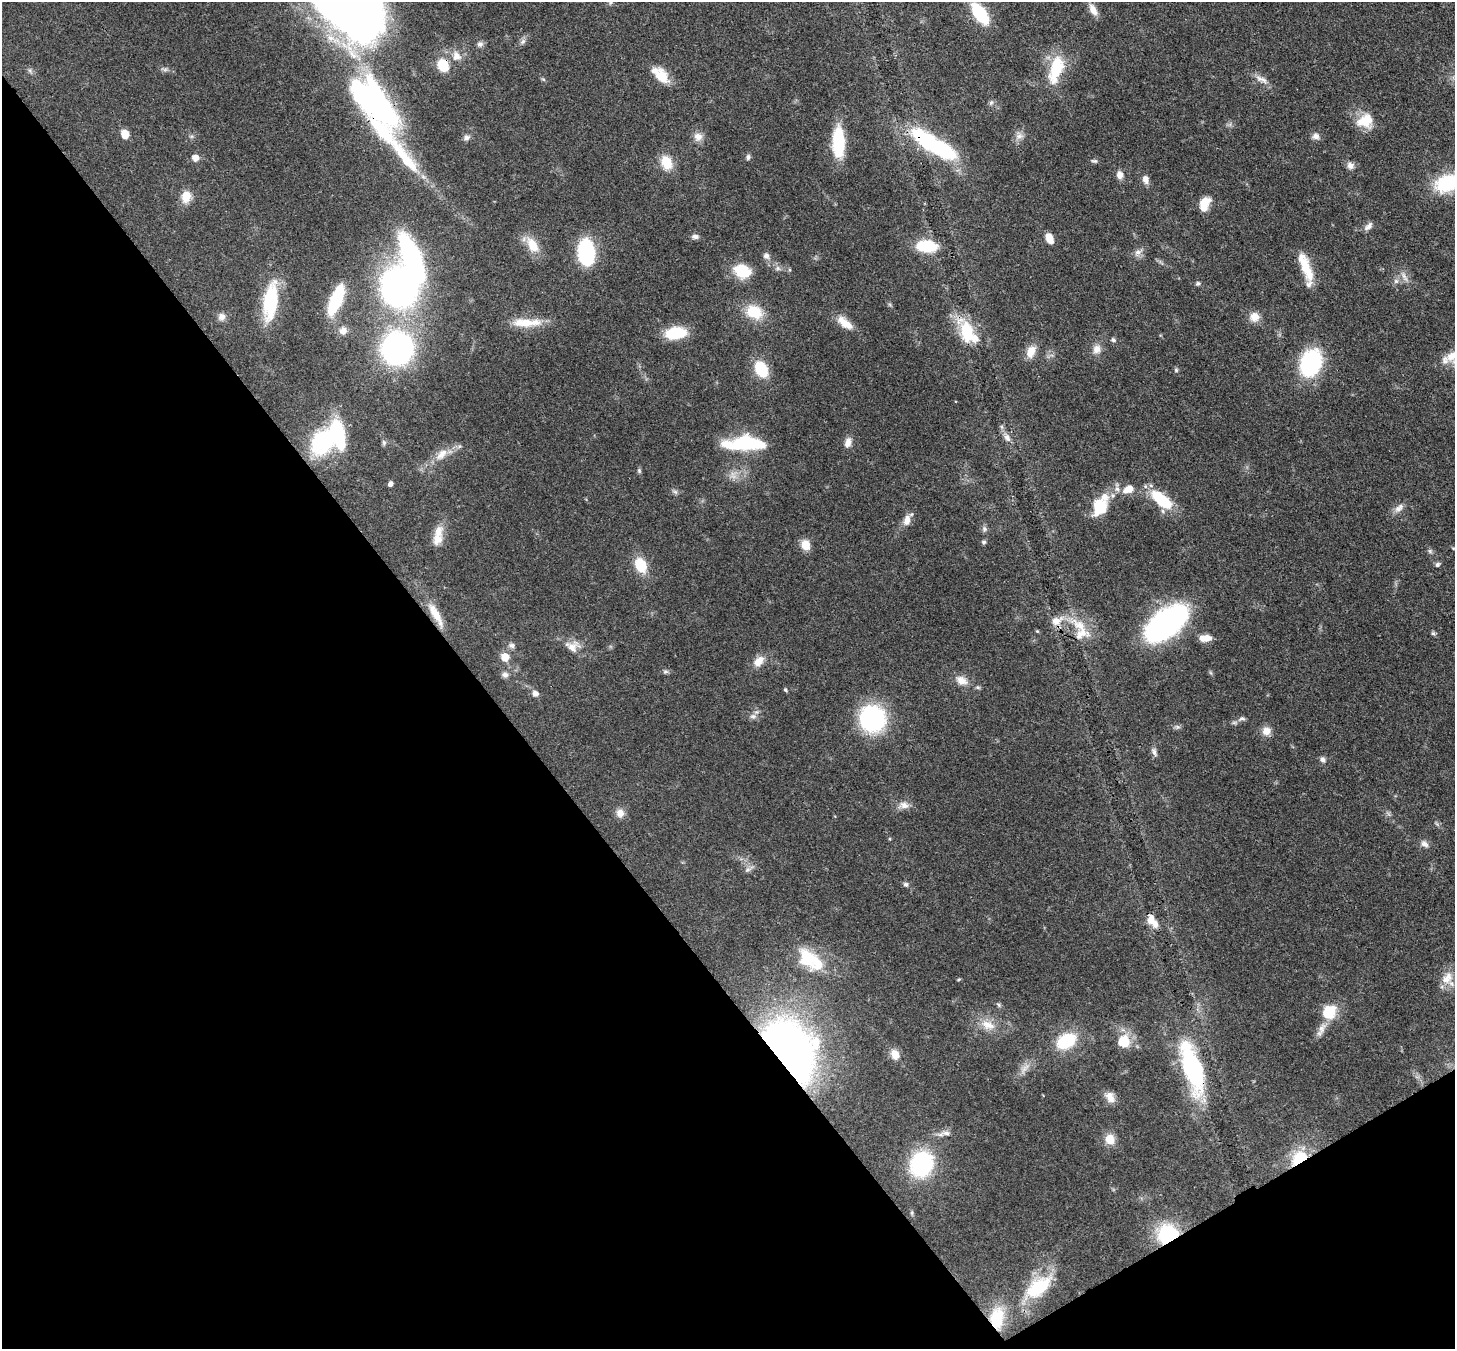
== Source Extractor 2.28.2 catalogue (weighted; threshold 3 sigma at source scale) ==
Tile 14 of 4 x 4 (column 2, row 4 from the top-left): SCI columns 1533-2985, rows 348-1694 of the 5971 x 5942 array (HDU 1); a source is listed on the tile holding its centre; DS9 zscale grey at full resolution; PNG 1457 x 1351 px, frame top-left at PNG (2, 2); no overlay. Shown black and unused: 36% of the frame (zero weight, under 3 of 4 exposures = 7% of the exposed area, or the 3 px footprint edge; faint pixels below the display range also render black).
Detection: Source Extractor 2.28.2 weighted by HDU 2 'WHT'; one run over the whole footprint, this tile lists its part. Background 0.0752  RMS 0.0038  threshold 0.0172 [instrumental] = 3 sigma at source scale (4.5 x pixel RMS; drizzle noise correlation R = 1.50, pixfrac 1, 0.05/0.05 arcsec/px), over >= 5 px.
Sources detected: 152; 1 too faint to see at this stretch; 2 inside a brighter object's white glare — not listed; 11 inside a brighter listed object's ellipse — not listed separately; the other 138 listed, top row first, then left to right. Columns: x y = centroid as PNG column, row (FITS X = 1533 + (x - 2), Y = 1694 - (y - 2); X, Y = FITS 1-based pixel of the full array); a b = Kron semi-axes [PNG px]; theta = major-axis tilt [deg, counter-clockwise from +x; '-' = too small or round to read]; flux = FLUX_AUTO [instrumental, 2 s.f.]
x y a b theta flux
1093 10 17 9 -61 3.2
980 13 20 10 -55 22
523 42 9 6 49 1.3
480 44 8 7 - 1.2
456 56 14 11 -53 3.7
443 65 10 8 -64 12
164 69 11 4 -8 1
1056 69 37 15 75 16
30 71 8 6 -68 0.94
660 75 25 12 -44 7.3
543 79 6 4 -19 0.53
1261 79 19 7 -24 2.6
375 103 68 27 -48 120
991 103 8 5 63 0.9
1365 121 22 16 26 8.9
125 134 8 7 - 4.9
1019 136 12 9 24 2.2
1316 136 9 8 - 1.9
466 137 9 7 19 1.4
698 137 12 11 - 2.9
838 142 27 10 -89 25
934 145 58 16 -32 45
748 157 7 6 - 0.98
195 158 9 9 - 2.4
406 159 65 13 -53 20
1094 161 9 5 -11 0.73
666 162 15 11 -68 8.3
1350 165 10 8 -45 2
1120 175 9 7 -81 2.6
1145 179 11 8 -74 2.1
1447 183 29 19 18 25
186 196 13 10 79 5.5
1204 203 16 11 40 5
1368 226 14 6 44 1.7
695 236 11 6 -1 1.3
1049 238 11 6 -67 4.8
532 245 22 13 -59 7.2
927 246 17 10 -4 20
586 252 18 11 -85 45
1138 252 11 8 34 2
412 256 34 12 -66 97
766 256 9 8 - 1.7
1306 267 35 10 -68 10
778 268 7 6 - 1.2
742 271 19 15 -24 12
1404 277 16 6 -65 2.1
1396 281 7 7 - 1.2
1198 283 6 5 - 0.69
399 287 30 28 -72 160
336 300 31 11 68 22
271 301 43 15 82 24
754 312 20 15 -27 11
222 317 10 10 - 2
1254 317 12 12 - 3.7
524 323 34 12 -1 8.9
847 324 20 10 -27 4.9
343 331 11 10 - 2.8
967 332 28 16 -79 15
676 333 20 11 8 15
1113 340 7 5 -29 0.82
397 349 23 21 88 120
1097 349 13 10 70 3.1
1031 352 15 10 66 4.8
1311 363 23 17 72 42
761 369 12 9 -64 19
1176 370 5 5 - 0.66
1007 438 11 7 -53 2.1
848 442 13 8 75 2.7
322 443 18 14 68 43
384 443 8 6 -89 0.82
744 444 42 13 1 28
442 454 21 10 44 5.1
639 471 7 5 -70 0.66
390 484 5 5 - 1.6
1117 489 10 6 -82 1.6
1129 489 12 10 0 3.8
675 492 7 4 -2 0.86
1161 500 24 11 -39 20
1100 507 21 16 63 13
1399 508 16 8 42 2.5
907 520 16 8 68 3.2
984 529 9 7 80 1
438 532 20 11 65 4.6
984 542 6 5 - 0.71
805 545 11 9 -69 5
1453 548 6 3 -18 0.38
1430 551 7 5 -46 0.78
1437 564 7 6 - 0.9
641 565 13 10 -65 12
436 614 36 9 -60 7.3
1056 621 15 11 25 4.4
1166 623 32 17 39 120
1079 626 30 13 -39 9.5
1433 633 6 6 - 0.69
1205 638 13 7 1 4.5
511 645 9 7 -11 1.3
572 646 21 16 -4 5
505 657 6 6 - 7.5
759 661 16 11 45 4.1
665 671 7 6 - 0.85
505 675 9 8 - 1.5
961 680 17 11 -27 4
785 690 5 4 - 0.55
535 694 7 6 - 2.1
753 716 10 7 1 1.6
872 719 19 18 - 62
1242 719 11 6 10 1.4
1177 727 8 5 -7 0.95
1266 731 11 11 - 3.3
1154 752 12 6 -67 1.5
1323 760 8 7 - 1.4
904 805 16 10 1 2.9
620 813 11 10 - 2.8
1424 844 12 8 -34 1.8
748 870 7 7 - 1.3
906 884 6 6 - 0.99
1152 921 18 9 -57 4.7
807 958 28 17 -63 15
1447 978 20 13 58 5.4
958 979 6 3 19 0.37
998 1005 7 5 -55 0.72
1329 1012 20 17 49 10
988 1025 21 13 -21 6.2
1066 1041 18 13 29 20
1124 1042 14 13 - 9.2
788 1052 39 27 -60 310
895 1054 11 9 -64 4.3
1193 1068 55 21 -74 47
1024 1069 20 8 54 3.3
1110 1097 15 10 -60 3.2
946 1133 13 7 -12 2
1110 1139 12 11 - 4.8
1299 1158 18 12 39 15
921 1164 22 19 65 41
912 1213 6 4 -73 0.59
1167 1234 22 19 22 23
1038 1287 42 21 39 19
997 1318 23 14 86 15
Overlapping masked pixels (flux is a lower limit): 10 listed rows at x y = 443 65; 375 103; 934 145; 436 614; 1056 621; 788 1052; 1193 1068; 1299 1158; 1167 1234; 997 1318
Isophote crosses this tile's border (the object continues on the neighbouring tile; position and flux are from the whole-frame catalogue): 1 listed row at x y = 1447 183